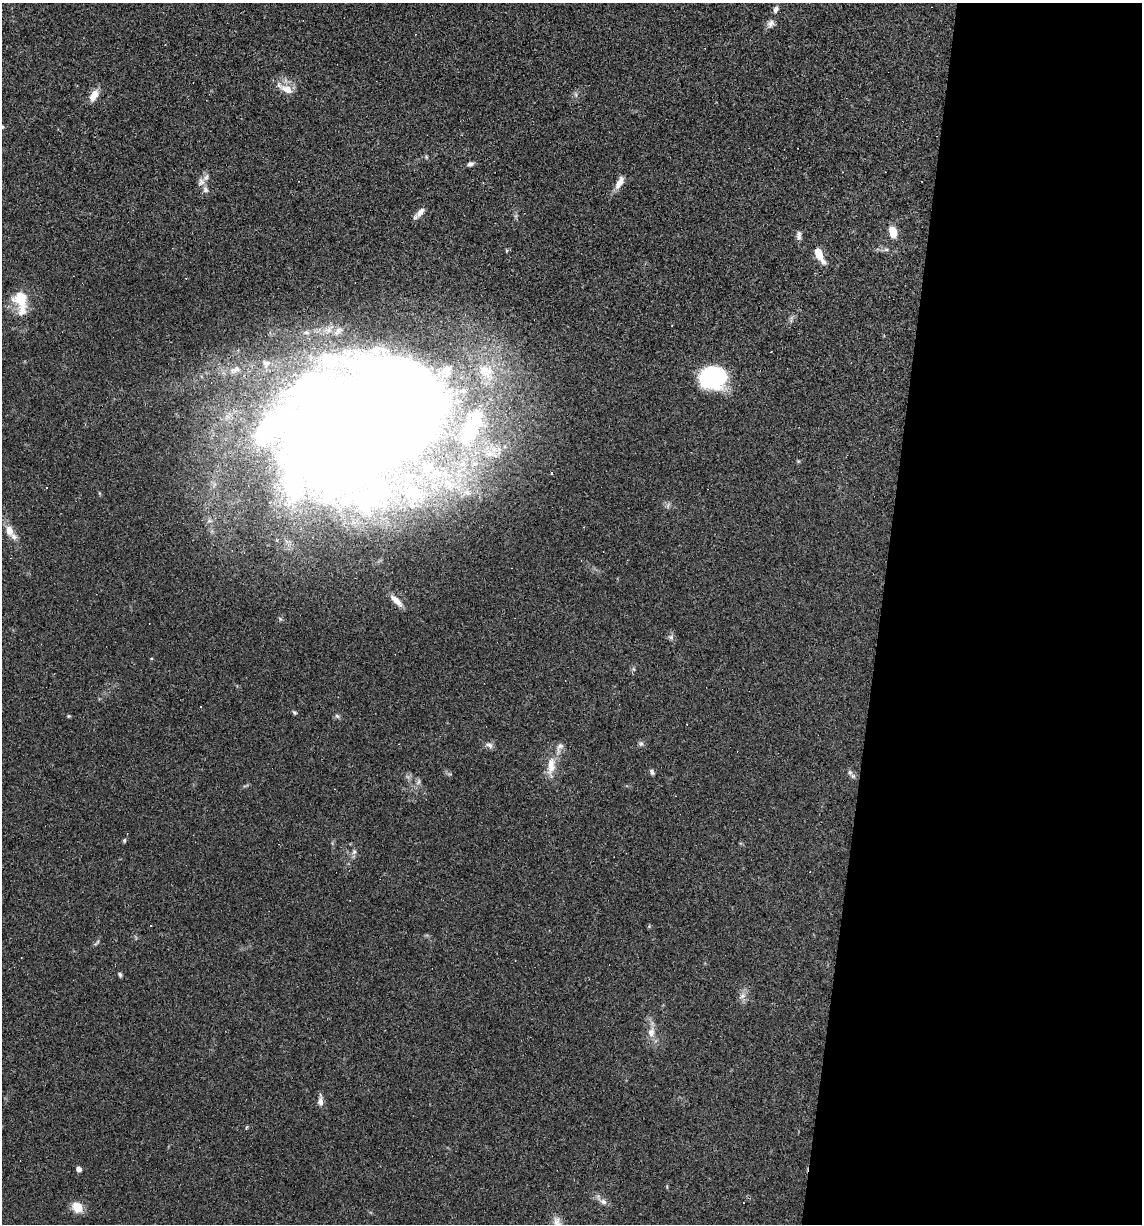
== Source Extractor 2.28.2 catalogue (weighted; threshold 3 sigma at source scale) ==
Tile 12 of 4 x 4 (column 4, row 3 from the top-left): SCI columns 3536-4675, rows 1223-2444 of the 4907 x 4887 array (HDU 1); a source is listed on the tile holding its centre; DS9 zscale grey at full resolution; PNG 1144 x 1226 px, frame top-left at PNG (2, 3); no overlay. Shown black and unused: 23% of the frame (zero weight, under 3 of 4 exposures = <1% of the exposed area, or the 3 px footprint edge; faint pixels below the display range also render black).
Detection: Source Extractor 2.28.2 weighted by HDU 2 'WHT'; one run over the whole footprint, this tile lists its part. Background 0.0582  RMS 0.0049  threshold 0.022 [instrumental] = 3 sigma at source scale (4.5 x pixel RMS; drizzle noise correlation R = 1.50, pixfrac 1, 0.05/0.05 arcsec/px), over >= 5 px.
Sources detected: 68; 4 inside a brighter object's white glare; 9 cosmic-ray / hot-pixel residue — not listed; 12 inside a brighter listed object's ellipse — not listed separately; the other 43 listed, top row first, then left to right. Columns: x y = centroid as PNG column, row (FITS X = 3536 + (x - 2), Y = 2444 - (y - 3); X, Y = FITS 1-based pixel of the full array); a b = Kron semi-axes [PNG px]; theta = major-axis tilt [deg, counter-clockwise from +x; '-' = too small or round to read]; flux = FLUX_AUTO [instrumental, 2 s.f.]
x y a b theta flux
776 9 7 5 61 1.8
771 23 10 8 51 2.1
287 89 18 8 -23 5.4
94 95 16 8 65 4.6
576 95 7 4 -72 0.86
2 127 6 3 72 0.53
470 164 7 5 14 1.4
201 182 11 9 69 2.5
618 184 15 8 68 3.6
420 212 16 7 49 2.7
893 232 9 6 -76 10
799 234 10 7 -85 1.7
886 250 7 4 0 0.94
819 254 14 6 -62 9.6
21 298 23 19 -72 12
235 370 18 9 24 5.5
714 378 22 19 14 55
355 431 153 110 24 1300
551 473 3 3 - 0.64
467 492 10 9 - 3.7
10 531 12 9 -69 5.3
396 601 21 7 -43 4.3
671 637 8 5 -8 1.2
633 669 6 4 -89 0.75
294 712 5 4 - 0.8
68 716 6 3 71 0.5
337 716 6 6 - 0.97
641 744 7 5 68 1.1
489 745 11 6 -27 1.7
551 765 26 10 84 7.4
652 772 7 5 -72 1.1
850 772 8 6 -69 1.4
418 782 8 4 53 1.1
124 840 6 4 88 0.7
354 852 7 6 - 1.3
120 974 7 4 -48 0.83
742 996 10 6 37 2
651 1032 13 9 78 3.9
320 1101 16 6 -87 2.3
78 1169 5 4 - 2.3
603 1202 9 7 -28 2.1
743 1203 3 2 - 0.3
77 1207 12 10 -47 7
Overlapping masked pixels (flux is a lower limit): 1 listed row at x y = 355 431